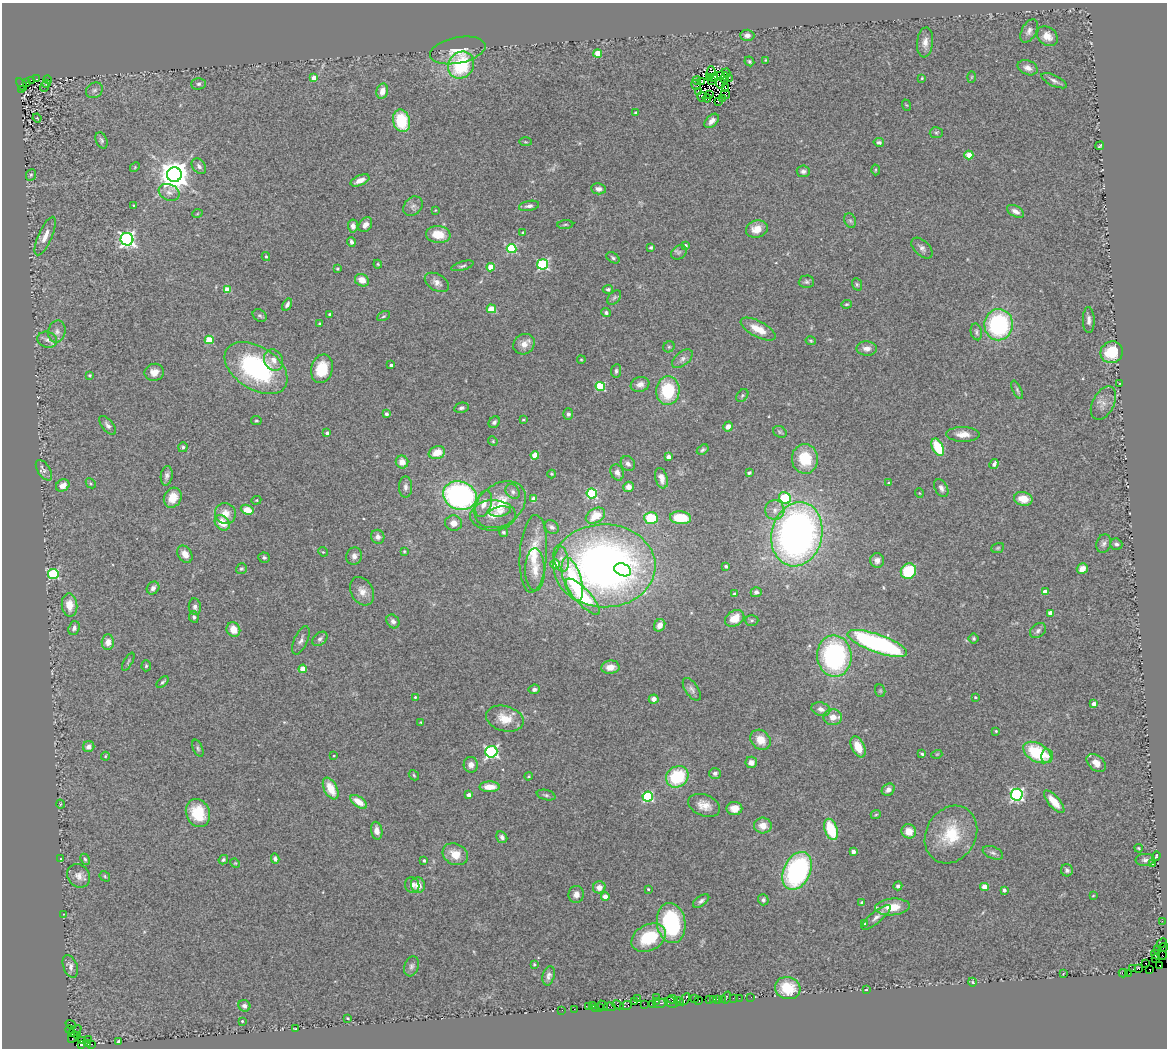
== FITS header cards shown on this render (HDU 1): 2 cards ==
NAXIS1  =                 1165
NAXIS2  =                 1046

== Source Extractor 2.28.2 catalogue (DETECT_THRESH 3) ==
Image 1165 x 1046 px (HDU 1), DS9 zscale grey, 1 PNG px = 1 image px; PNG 1169 x 1050 px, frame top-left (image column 1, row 1046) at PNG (2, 3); each listed source drawn as its Kron ellipse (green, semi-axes under 4 px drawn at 4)
Background 0.736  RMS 0.067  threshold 0.202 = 3 sigma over >= 5 px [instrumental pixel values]
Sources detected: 405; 7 with non-positive FLUX_AUTO (blend fragments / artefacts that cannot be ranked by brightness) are neither listed nor drawn; the other 398 listed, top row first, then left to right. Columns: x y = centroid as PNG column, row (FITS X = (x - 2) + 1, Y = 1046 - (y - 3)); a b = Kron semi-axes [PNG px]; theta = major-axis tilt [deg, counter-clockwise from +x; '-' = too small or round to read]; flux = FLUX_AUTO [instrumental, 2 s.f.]
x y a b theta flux
1029 31 13 7 62 20
747 35 7 5 -1 19
1047 36 11 9 -40 37
925 42 15 8 84 33
458 50 28 13 11 79
598 54 4 4 - 130
766 60 3 3 - 3.7
749 61 5 4 - 6.1
461 65 14 12 58 350
1028 68 10 7 -22 28
711 72 5 4 - 14
726 73 4 2 - 1.4
721 76 4 2 - 6.1
714 77 3 2 - 9.7
972 77 6 4 88 4.5
314 78 4 4 - 40
709 78 2 2 - 2.7
725 78 6 2 79 1.2
922 78 4 3 - 4.3
36 79 3 2 - 23
48 79 4 2 - 6.6
729 79 4 2 - 3.8
31 80 4 3 - 290
697 80 4 2 - 2.4
702 81 4 2 - 3.6
712 81 2 2 - 5
1054 81 14 5 -25 17
27 83 3 2 - 210
721 83 5 3 - 1.9
22 84 7 4 -53 540
46 84 4 3 - 3.5
199 84 7 5 2 9.6
696 85 5 2 - 5.8
44 87 5 3 - 2.4
725 88 3 2 - 0.91
22 89 3 3 - 110
94 90 9 7 35 12
382 91 8 5 75 37
699 91 3 2 - 7.8
710 95 2 2 - 3.4
725 95 4 3 - 13
702 97 5 2 - 3.7
707 98 4 2 - 3.2
722 99 3 2 - 5.8
719 101 3 2 - 3.3
906 105 6 3 -70 4.5
636 113 3 3 - 9.7
37 118 4 3 - 3.9
401 121 11 8 -75 210
712 121 8 5 45 23
936 133 6 5 - 6.8
101 140 8 5 -67 11
525 142 6 3 -1 5.1
879 142 5 4 - 10
1100 146 4 2 - 5.3
969 155 4 4 - 100
199 166 8 6 -49 15
135 167 5 4 - 4.1
875 170 5 3 - 5
803 171 6 6 - 14
31 175 6 4 67 8.6
174 175 7 7 - 7600
360 180 10 5 23 35
598 189 7 5 -8 19
169 192 11 8 -23 23
133 205 2 2 - 2.8
413 206 11 8 46 20
529 206 10 5 10 16
435 210 2 2 - 3.2
1016 211 9 5 -27 22
197 214 5 3 - 3.7
850 221 7 5 -67 9.2
365 225 8 6 52 23
565 225 8 3 5 5.8
353 226 6 5 - 22
757 229 11 8 18 56
523 233 3 3 - 5.6
438 235 12 8 -7 88
45 236 21 7 66 48
127 239 6 6 - 1400
351 242 5 3 - 14
685 245 3 3 - 11
651 247 4 3 - 7
922 248 13 7 -44 20
512 249 5 4 - 370
679 252 8 6 35 11
266 257 4 3 - 7.2
613 258 7 5 -36 9.5
378 264 4 3 - 4.4
543 264 5 5 - 550
462 266 11 4 16 11
491 267 4 4 - 120
337 269 4 3 - 4.5
362 280 7 6 - 43
437 282 13 8 -31 27
806 282 7 6 - 10
857 284 6 5 - 7.3
608 289 5 4 - 8.8
227 290 4 4 - 100
614 297 8 5 49 9.9
846 304 5 4 - 5.7
287 305 6 4 58 13
491 309 5 4 - 130
606 313 5 4 - 9.8
329 314 3 3 - 6
260 315 7 5 -35 8.5
383 316 7 4 27 7.2
1089 320 13 6 -88 20
319 324 4 2 - 3.7
999 325 15 14 - 580
758 329 19 8 -27 76
57 331 11 8 76 24
976 332 8 5 -77 11
47 340 10 8 -18 19
209 340 4 4 - 180
811 341 5 4 - 5.6
524 344 11 9 38 38
669 347 6 5 - 6.5
867 348 10 7 -1 30
1112 352 11 10 - 150
682 359 12 6 40 21
274 360 11 9 -64 37
581 360 4 3 - 4.2
391 365 4 3 - 14
256 368 35 21 -33 650
322 369 14 10 75 120
616 371 7 5 82 9.4
154 372 9 8 - 33
90 375 4 3 - 5
640 384 9 7 18 24
1120 384 3 2 - 2.4
600 386 5 4 - 290
1017 390 10 4 -65 11
668 391 14 12 85 230
742 395 7 5 50 9.2
1103 403 18 11 62 38
461 408 7 5 12 11
386 414 3 3 - 14
568 414 5 5 - 9.8
523 419 3 3 - 6.6
256 421 5 3 - 4.8
494 422 6 5 - 12
108 425 11 5 -49 16
728 427 5 4 - 29
780 432 7 5 -28 8.8
327 433 4 3 - 14
963 434 16 7 -1 44
493 441 5 4 - 5.5
183 447 5 4 - 7.7
938 447 9 5 -63 160
703 450 6 4 34 9.2
437 453 8 6 19 68
535 455 4 4 - 110
668 457 4 4 - 36
805 459 15 13 -86 160
402 462 6 6 - 45
628 464 8 6 -53 18
994 464 5 4 - 22
44 470 11 6 -57 19
617 472 8 6 -68 21
749 473 4 3 - 7.5
552 474 4 4 - 4.5
167 476 10 6 81 16
661 478 10 6 -73 29
91 483 6 4 -46 6
888 483 3 3 - 5
63 485 7 5 31 36
405 487 10 6 -90 17
628 487 5 5 - 27
941 488 10 6 -63 20
513 492 8 6 -47 16
592 493 5 5 - 330
919 493 5 3 - 3.3
460 496 17 14 -19 1000
173 498 10 8 62 64
785 498 6 5 - 360
534 499 4 4 - 70
1023 499 9 7 -12 66
256 500 5 4 - 5.3
484 504 14 7 72 45
500 505 28 20 37 170
247 510 6 4 -19 90
775 510 10 9 - 32
500 511 11 5 9 17
225 513 10 10 - 50
493 515 23 15 1 67
595 516 10 7 31 83
651 518 7 6 - 180
680 518 10 6 -5 110
222 523 8 6 -48 75
453 523 8 8 - 32
552 527 8 6 -41 15
503 532 5 4 - 7.2
797 534 32 25 77 2400
378 537 7 6 - 18
1104 544 9 7 72 16
1116 544 6 5 - 10
998 548 6 5 - 6.6
404 551 3 3 - 4.1
323 552 5 4 - 4.3
185 554 9 6 -55 43
533 554 39 13 86 130
354 556 8 7 - 22
264 557 6 5 - 8.3
561 559 13 7 -79 31
877 560 7 7 - 25
555 564 5 4 - 65
604 566 51 41 -1 2900
726 566 3 3 - 11
241 569 6 5 - 6.9
1082 569 6 5 - 40
535 570 21 10 -89 55
623 570 9 6 -21 110
908 571 8 7 - 200
53 574 5 5 - 450
572 579 23 9 -73 330
153 588 7 5 47 18
362 591 15 11 -62 43
756 592 5 5 - 13
1045 592 4 4 - 41
734 594 3 3 - 6.2
583 597 23 7 -47 280
69 605 12 8 -84 58
195 607 8 6 -83 16
1050 613 4 4 - 39
194 617 6 4 -79 8.9
735 618 10 7 31 66
752 620 7 5 -1 8.9
393 621 7 6 - 19
660 625 6 5 - 33
74 628 7 5 71 15
233 629 7 6 - 54
1038 631 9 6 38 14
974 638 5 5 - 8
320 639 8 6 38 13
301 640 15 6 65 21
108 642 7 6 - 31
877 643 31 9 -19 910
834 656 21 17 -86 750
128 662 10 3 61 6.9
146 666 5 4 - 6.6
610 667 9 6 7 41
303 669 4 4 - 93
163 682 7 3 45 8.3
534 689 5 5 - 13
692 689 13 6 -56 18
880 691 6 5 - 6.5
415 697 3 3 - 4.7
975 697 3 3 - 4.9
654 699 5 4 - 26
1094 704 4 4 - 35
821 709 9 6 -15 23
833 717 9 8 - 40
505 719 19 12 -16 84
421 722 3 3 - 3.5
996 731 4 3 - 4.6
760 740 11 9 -46 58
89 747 6 5 - 22
858 747 11 6 -65 70
198 748 9 5 -66 9.3
491 752 6 6 - 890
1037 753 15 9 -29 250
922 754 4 3 - 6.6
937 754 5 3 - 4.5
105 756 4 4 - 4.9
333 756 2 2 - 3.5
1047 756 7 6 - 21
751 762 6 5 - 23
1096 763 11 7 -42 39
471 765 8 7 - 26
715 773 6 5 - 13
414 775 6 4 -48 6
529 776 4 3 - 4.6
677 777 12 10 37 260
489 787 10 5 1 62
331 788 12 6 -63 91
888 790 7 5 34 21
469 795 4 3 - 26
546 795 9 5 -14 11
1017 795 6 6 - 930
648 797 5 5 - 480
359 802 9 5 -34 56
1054 802 14 5 -49 75
60 804 4 3 - 3.6
704 805 16 10 -22 50
734 809 8 6 2 37
198 813 14 11 -68 150
876 814 5 3 - 4.5
763 825 9 8 - 49
831 829 11 6 -70 190
377 831 9 5 -80 32
909 831 7 7 - 59
951 835 30 24 59 200
502 837 6 5 - 15
1139 848 4 3 - 5
853 852 4 3 - 24
993 853 11 6 -23 14
455 854 13 10 -27 66
1156 856 4 2 - 4.5
61 859 3 2 - 3
85 859 6 4 -66 7
275 859 5 4 - 14
223 860 5 4 - 9
424 860 3 3 - 10
1145 860 9 6 2 14
235 863 5 4 - 4.8
1153 864 3 3 - 15
1067 870 6 6 - 12
797 871 20 13 64 740
78 876 12 10 -51 32
105 876 6 4 -49 6.3
412 885 8 7 - 17
418 885 8 7 - 48
898 886 4 4 - 10
599 887 6 6 - 35
984 887 4 4 - 73
648 889 3 3 - 4.8
1004 890 4 3 - 17
576 894 8 7 - 27
605 896 4 4 - 57
1093 896 3 2 - 3.3
763 900 5 5 - 11
701 901 9 5 36 13
862 903 4 4 - 11
892 907 17 8 5 95
63 914 2 2 - 2.8
876 917 18 6 40 26
1162 921 2 2 - 33
671 923 20 14 -82 460
865 924 4 3 - 3.6
649 938 18 13 28 210
1162 943 6 2 44 54
1163 947 4 2 - 48
1158 950 3 2 - 41
1156 955 5 4 - 200
1162 955 4 3 - 90
1155 959 3 2 - 170
1146 963 3 3 - 220
534 964 3 3 - 5.5
1160 965 3 3 - 210
70 966 12 7 -69 22
411 966 10 7 71 15
1133 969 2 2 - 20
1138 969 4 2 - 77
1150 969 2 2 - 200
1123 973 4 2 - 52
1129 973 3 2 - 42
1063 974 3 2 - 2.5
549 976 10 6 76 18
973 982 4 3 - 4
788 988 13 11 -18 150
866 990 3 2 - 2.6
656 997 3 2 - 22
726 997 6 2 72 81
751 997 2 2 - 22
638 998 2 2 - 33
733 998 2 2 - 22
739 998 2 2 - 47
672 999 5 2 - 280
685 999 6 3 56 62
695 999 2 2 - 16
710 999 3 2 - 23
714 999 3 3 - 35
717 999 3 2 - 13
722 999 2 2 - 13
657 1001 3 2 - 97
679 1001 5 3 - 120
699 1001 3 2 - 28
635 1002 3 2 - 87
671 1002 7 5 -20 79
660 1003 7 3 11 180
644 1004 2 2 - 38
653 1004 3 2 - 11
618 1005 5 3 - 85
244 1006 6 5 - 14
589 1006 4 2 - 20
593 1006 3 2 - 12
603 1006 6 2 -47 39
626 1006 6 3 19 80
610 1007 6 4 -8 51
596 1008 2 2 - 26
599 1008 3 3 - 32
574 1009 2 2 - 18
562 1010 2 2 - 6.8
348 1018 3 2 - 4.2
242 1021 3 3 - 4
71 1024 5 3 - 80
70 1029 4 3 - 83
295 1029 3 2 - 3.3
75 1031 7 4 36 320
78 1035 3 2 - 19
73 1037 6 3 53 180
88 1039 3 2 - 46
82 1041 3 2 - 2.3
118 1041 3 3 - 5.4
87 1044 3 3 - 46
92 1044 3 2 - 38
82 1045 2 2 - 18
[7 non-positive-flux detections neither listed nor drawn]